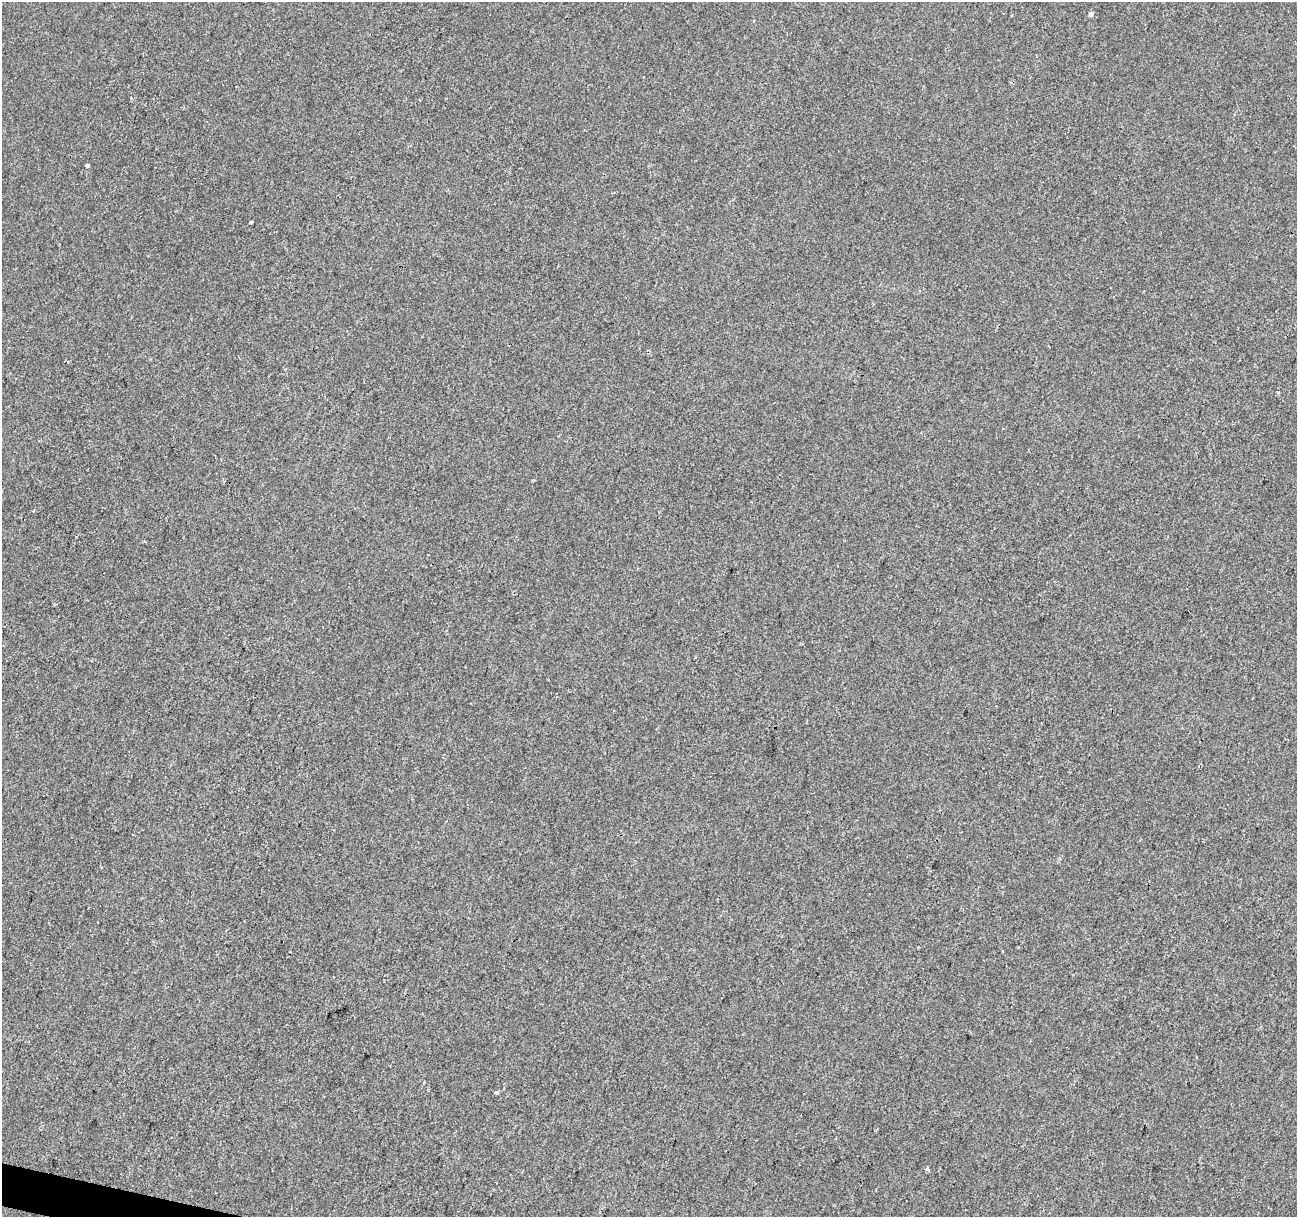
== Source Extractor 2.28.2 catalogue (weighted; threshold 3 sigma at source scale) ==
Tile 7 of 4 x 4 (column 3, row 2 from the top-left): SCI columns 2589-3883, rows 2651-3865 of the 5184 x 5363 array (HDU 1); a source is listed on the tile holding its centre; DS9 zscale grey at full resolution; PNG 1299 x 1219 px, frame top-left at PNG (2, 2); no overlay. Shown black and unused: <1% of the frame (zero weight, under 2 of 3 exposures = <1% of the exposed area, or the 3 px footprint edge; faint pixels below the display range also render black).
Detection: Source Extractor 2.28.2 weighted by HDU 2 'WHT'; one run over the whole footprint, this tile lists its part. Background -2.43e-04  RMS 0.0042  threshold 0.0191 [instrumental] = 3 sigma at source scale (4.5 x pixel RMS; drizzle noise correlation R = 1.50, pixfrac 1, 0.0396/0.0396 arcsec/px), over >= 5 px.
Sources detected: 5; all 5 listed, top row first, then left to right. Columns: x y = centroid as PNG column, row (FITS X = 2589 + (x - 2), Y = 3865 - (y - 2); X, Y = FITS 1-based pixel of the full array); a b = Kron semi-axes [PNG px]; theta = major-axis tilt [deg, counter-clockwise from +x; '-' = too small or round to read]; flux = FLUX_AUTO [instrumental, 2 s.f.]
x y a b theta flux
1091 14 5 4 - 1.3
87 165 3 3 - 4.9
251 222 4 3 - 1.7
496 1092 4 3 - 3.8
928 1169 4 3 - 1